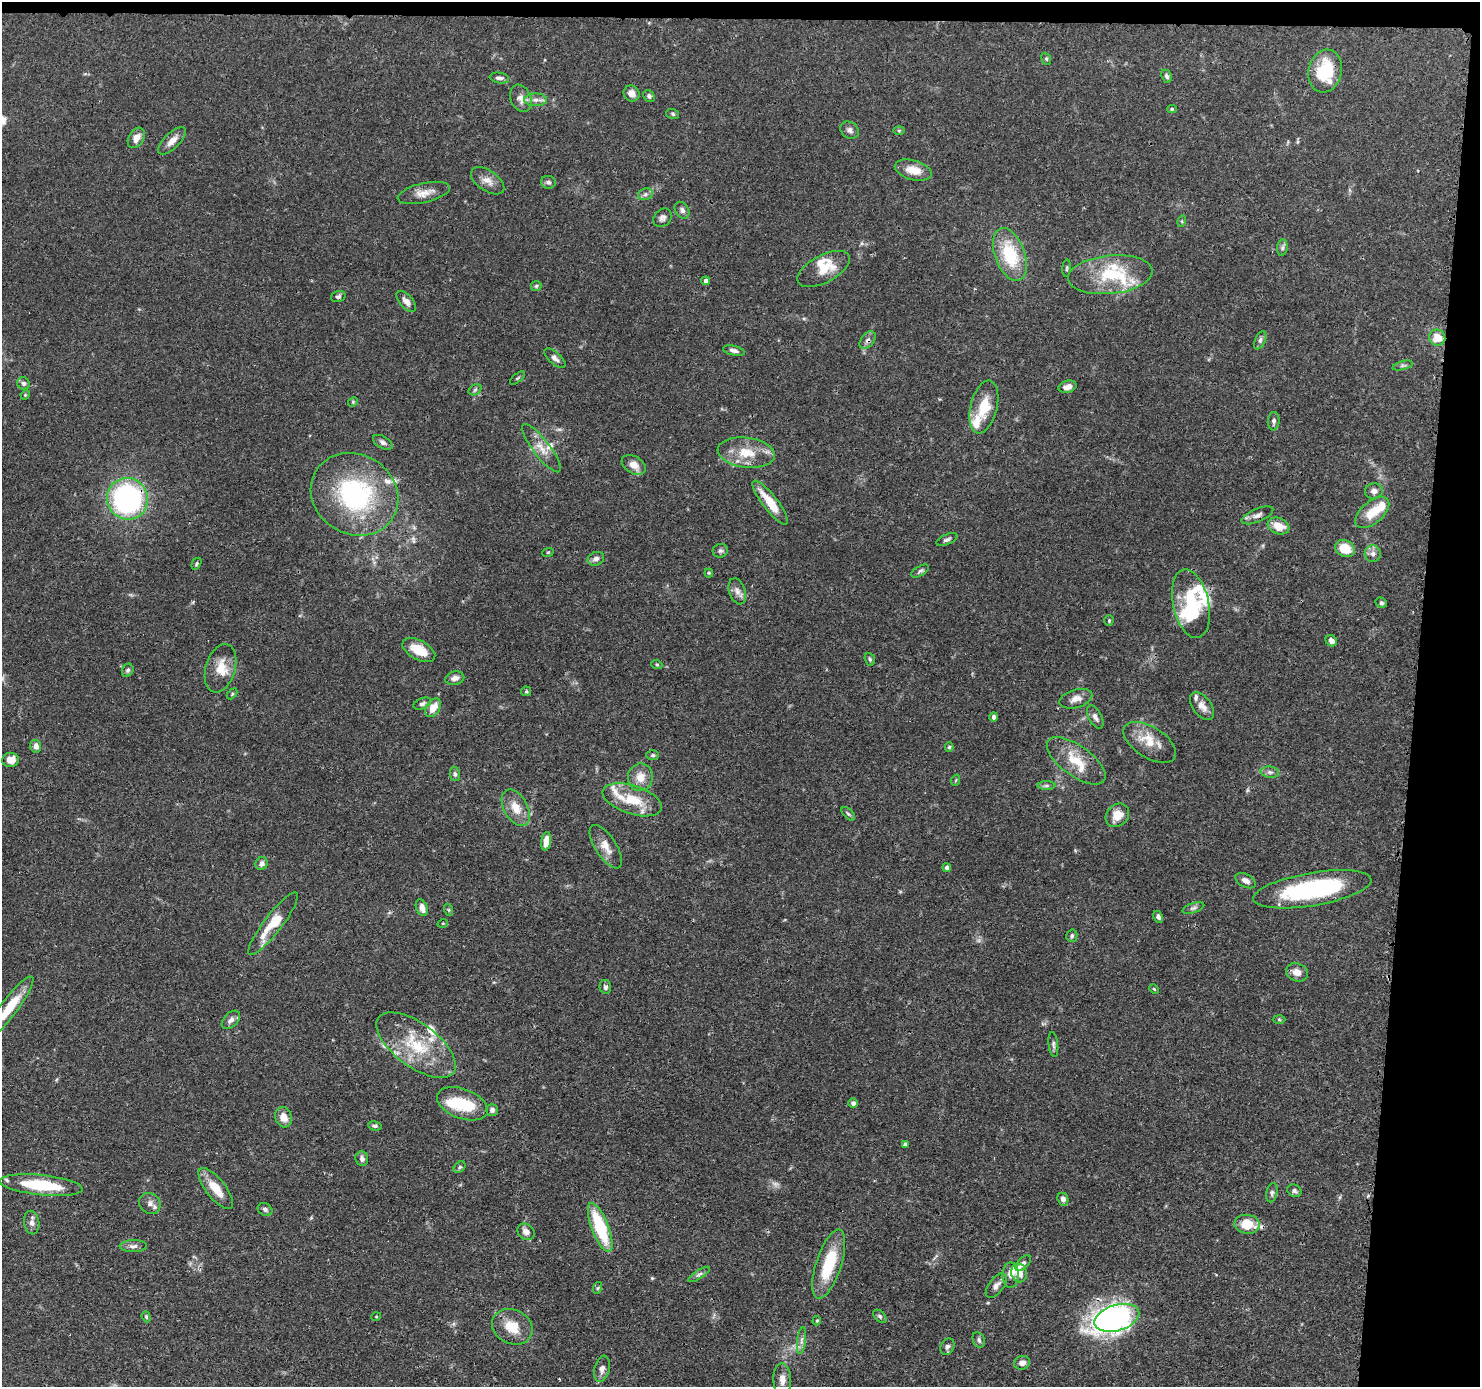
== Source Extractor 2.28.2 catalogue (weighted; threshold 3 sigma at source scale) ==
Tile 3 of 3 x 3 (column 3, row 1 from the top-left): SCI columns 2964-4441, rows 2876-4260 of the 4446 x 4459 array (HDU 1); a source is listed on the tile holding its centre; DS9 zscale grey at full resolution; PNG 1482 x 1389 px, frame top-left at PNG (2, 2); each listed source drawn as its Kron ellipse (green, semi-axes under 4 px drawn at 4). Shown black and unused: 6% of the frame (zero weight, under 3 of 4 exposures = <1% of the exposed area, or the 3 px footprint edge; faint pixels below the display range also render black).
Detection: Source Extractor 2.28.2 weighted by HDU 2 'WHT'; one run over the whole footprint, this tile lists its part. Background 0.0688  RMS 0.0033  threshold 0.015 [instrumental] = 3 sigma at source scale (4.5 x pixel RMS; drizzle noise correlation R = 1.50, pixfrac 1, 0.05/0.05 arcsec/px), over >= 5 px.
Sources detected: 181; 2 too faint to see at this stretch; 1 inside a brighter object's white glare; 2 cosmic-ray / hot-pixel residue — neither listed nor drawn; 17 inside a brighter listed object's ellipse — not listed separately; the other 159 listed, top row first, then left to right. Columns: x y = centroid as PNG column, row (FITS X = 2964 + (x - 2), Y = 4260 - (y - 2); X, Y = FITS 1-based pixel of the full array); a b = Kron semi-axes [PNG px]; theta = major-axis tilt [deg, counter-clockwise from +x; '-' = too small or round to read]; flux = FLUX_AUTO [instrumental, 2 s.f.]
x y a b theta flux
1046 59 6 4 -69 0.51
1325 71 22 16 75 17
1167 76 7 5 -67 0.9
499 78 10 5 -9 1.1
632 93 8 7 - 2.1
649 96 7 5 -48 0.77
521 98 14 10 -67 2.5
536 100 11 6 0 1.7
1172 109 5 4 - 0.45
673 114 6 5 - 0.55
850 130 10 8 -36 1.2
899 131 6 4 0 0.42
136 138 11 7 58 2.6
172 141 18 7 45 2.8
913 170 19 9 -16 5.1
488 181 19 10 -34 2.9
548 182 7 6 - 0.96
424 193 27 9 13 3.7
645 194 7 5 22 0.93
682 210 9 6 -56 1.2
663 218 10 8 47 1.3
1182 221 6 3 73 0.38
1282 248 8 5 83 0.85
1010 255 27 15 -70 17
1067 268 9 3 85 0.46
824 269 29 13 28 7.4
1110 275 42 19 6 16
706 281 4 4 - 1.3
536 286 5 5 - 0.49
338 297 7 5 18 0.84
406 301 12 6 -48 1.9
1437 338 8 8 - 4.9
868 340 10 6 51 1.3
1260 340 10 5 65 0.92
734 351 11 4 -12 1.2
555 358 13 6 -41 1.4
1403 365 10 3 15 0.69
518 378 9 3 40 0.41
23 383 6 6 - 0.99
1068 387 9 6 15 2.2
475 390 7 5 32 0.67
25 395 5 4 - 0.35
353 402 5 4 - 0.39
984 407 27 13 76 9.3
1274 421 9 6 85 0.99
383 442 11 6 -30 1.1
541 448 30 8 -53 4.3
746 453 29 15 -7 8.6
634 465 13 8 -33 2.9
1374 491 9 7 9 1.8
355 494 45 40 -32 48
127 499 21 20 - 70
770 503 27 7 -52 7.6
1372 513 20 11 40 6.9
1257 515 17 6 23 1.7
1279 526 11 8 -21 5
947 540 11 5 23 0.94
1345 548 10 8 -24 6.8
720 551 8 6 16 0.84
548 552 6 3 19 0.36
1373 554 8 8 - 1.5
596 559 8 6 23 1.5
196 564 6 4 61 0.49
920 571 10 5 30 0.79
709 573 4 4 - 0.36
737 591 13 8 -72 1.9
1381 603 6 5 - 0.66
1191 604 35 18 -77 18
1109 621 5 4 - 0.4
1331 641 6 5 - 1.4
419 650 18 9 -28 7
870 659 6 5 - 0.56
657 665 6 3 -20 0.38
221 668 25 14 73 6.4
128 670 7 5 63 0.71
455 678 9 6 13 1.7
526 691 5 5 - 0.43
232 694 6 4 46 0.43
1076 699 17 9 16 2.5
422 704 9 5 24 0.83
1202 706 16 9 -53 2.6
433 708 10 6 58 4
994 717 4 4 - 1.3
1095 717 13 6 -62 1.5
1150 742 29 15 -32 7.2
36 746 6 5 - 1.9
949 747 5 4 - 0.49
653 755 6 5 - 0.53
10 760 8 7 - 3.4
1076 761 34 15 -36 8.8
1270 772 9 5 -7 1.1
455 774 7 5 -80 0.72
640 777 14 12 80 4.3
956 780 6 3 70 0.33
1046 786 9 4 0 0.7
632 800 31 14 -18 10
516 808 20 12 -61 5.1
848 814 8 4 -45 0.63
1117 815 13 10 46 4.6
546 841 9 5 83 4.5
606 847 25 10 -57 3.8
261 864 6 6 - 1.4
947 868 4 4 - 1.3
1246 881 11 6 -28 1.7
1312 889 60 16 10 44
422 908 8 5 -68 2.5
1193 908 11 5 19 0.96
449 910 6 4 -71 0.46
1158 917 6 4 -60 0.98
443 923 5 3 - 0.32
273 924 39 9 52 10
1072 936 6 5 - 0.64
1297 972 11 9 -20 3
605 987 7 5 -75 0.83
1154 989 5 3 - 0.33
9 1008 38 8 53 9.6
1279 1019 6 4 -2 0.41
231 1020 11 7 45 1.5
1053 1044 12 5 -84 0.91
416 1045 46 21 -36 18
853 1103 5 5 - 1.1
462 1104 26 15 -20 14
492 1110 6 6 - 1.1
284 1117 10 8 -71 3.4
375 1126 7 4 -9 0.6
905 1144 4 4 - 0.83
362 1159 7 6 - 1.2
460 1167 7 5 42 0.64
41 1185 42 10 -6 18
216 1188 25 9 -52 6.4
1294 1191 7 6 - 0.86
1272 1193 10 5 79 0.91
1063 1199 6 5 - 1.4
150 1203 11 10 - 2
265 1209 8 6 -26 0.94
32 1223 12 7 -81 1.6
1247 1224 13 9 -8 7.7
600 1227 26 8 -69 21
526 1232 9 7 -39 1.9
133 1246 13 6 1 1.4
1023 1263 10 5 47 0.97
829 1264 36 12 72 16
1019 1273 9 7 -73 3.5
699 1274 12 4 33 1.1
1011 1275 13 8 90 2.8
996 1286 14 7 53 1.8
597 1288 6 3 70 0.44
880 1316 8 5 -45 0.77
146 1317 6 4 -70 0.42
376 1317 5 3 - 0.26
1117 1318 23 13 17 140
817 1321 5 4 - 0.39
512 1327 21 17 -26 7.1
801 1340 14 4 83 1.3
979 1340 8 5 -65 0.89
947 1347 9 6 61 1.1
1022 1363 8 7 - 1.7
602 1369 13 7 77 1.8
782 1379 16 9 -88 3.2
Overlapping masked pixels (flux is a lower limit): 4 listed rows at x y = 824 269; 868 340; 127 499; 416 1045
Isophote crosses this tile's border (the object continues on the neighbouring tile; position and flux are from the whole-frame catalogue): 1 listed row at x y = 9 1008